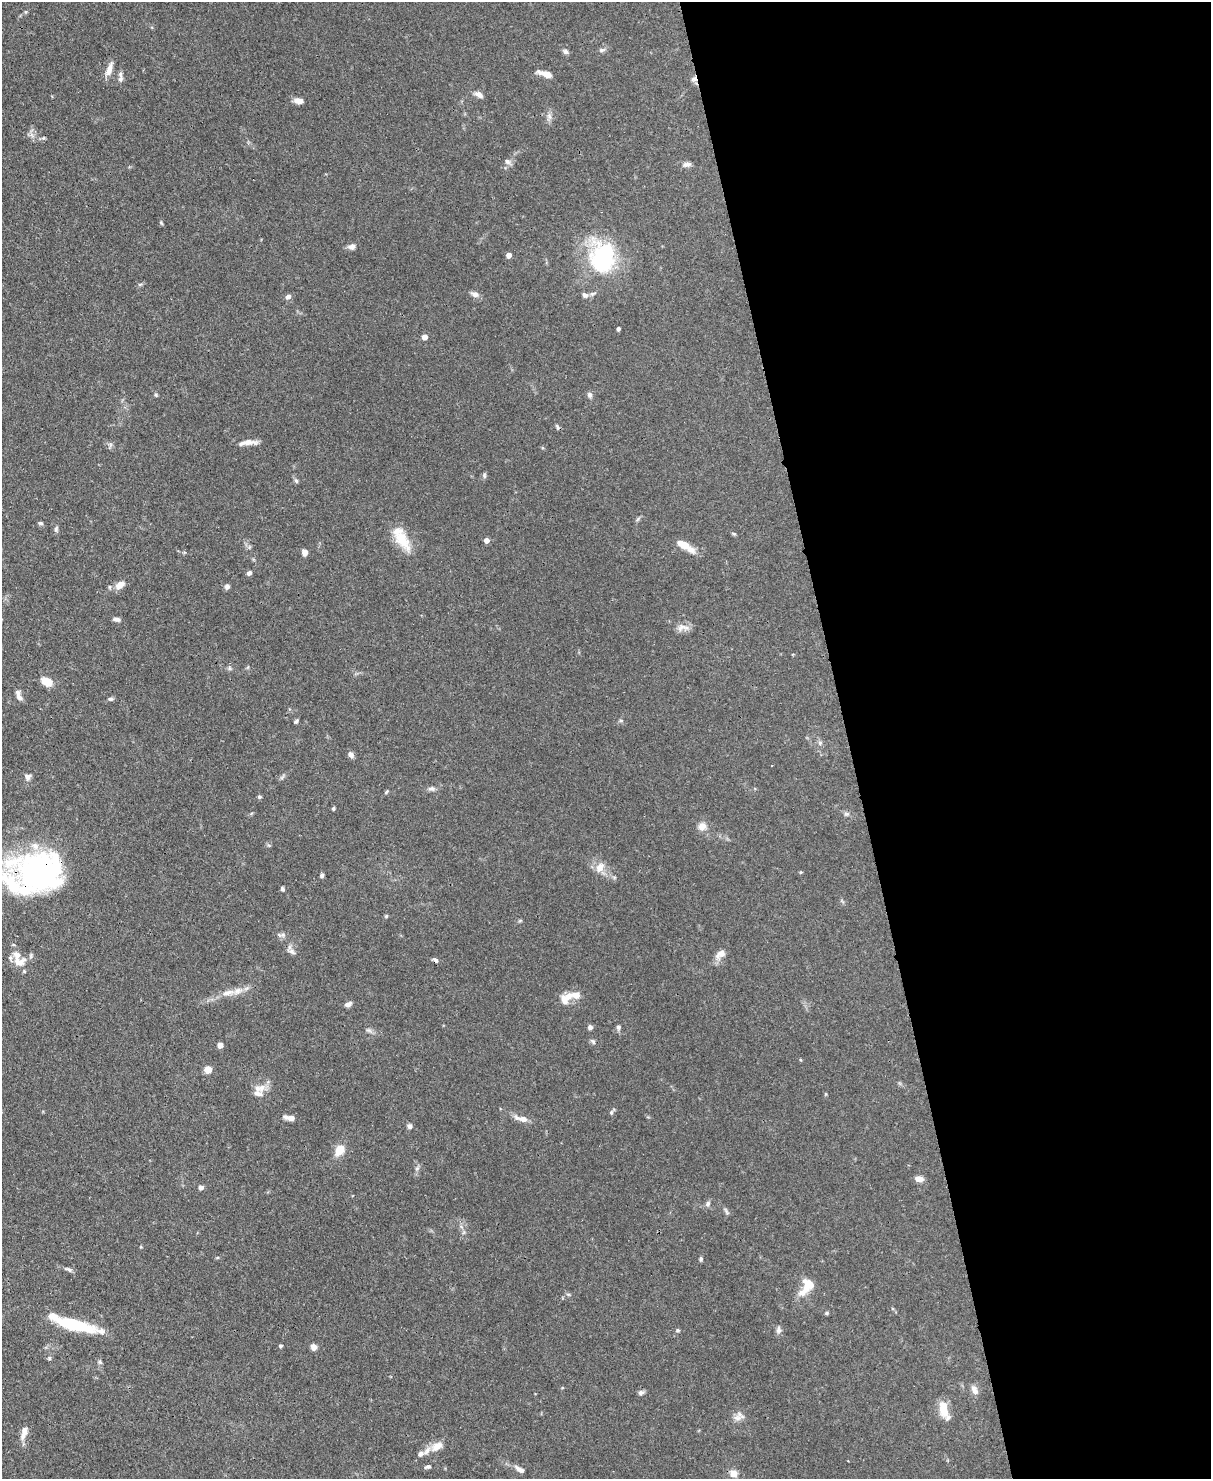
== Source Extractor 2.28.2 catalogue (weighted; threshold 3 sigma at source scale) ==
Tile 8 of 4 x 3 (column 4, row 2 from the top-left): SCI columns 3703-4911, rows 1690-3166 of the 4988 x 4969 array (HDU 1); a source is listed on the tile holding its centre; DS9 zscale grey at full resolution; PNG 1213 x 1481 px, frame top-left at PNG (2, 2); no overlay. Shown black and unused: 30% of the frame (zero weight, under 3 of 4 exposures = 9% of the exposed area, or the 3 px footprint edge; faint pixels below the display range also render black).
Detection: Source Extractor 2.28.2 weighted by HDU 2 'WHT'; one run over the whole footprint, this tile lists its part. Background 0.0719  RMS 0.004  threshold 0.0181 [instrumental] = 3 sigma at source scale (4.5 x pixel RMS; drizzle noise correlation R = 1.50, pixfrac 1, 0.05/0.05 arcsec/px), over >= 5 px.
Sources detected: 125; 15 inside a brighter listed object's ellipse — not listed separately; the other 110 listed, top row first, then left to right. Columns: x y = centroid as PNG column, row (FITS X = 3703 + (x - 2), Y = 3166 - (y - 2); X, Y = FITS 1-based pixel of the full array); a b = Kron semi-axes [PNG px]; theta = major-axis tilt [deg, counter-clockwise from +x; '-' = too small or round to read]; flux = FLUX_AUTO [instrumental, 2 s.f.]
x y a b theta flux
602 50 9 5 17 1
566 52 8 6 -45 1
109 69 21 7 69 3.1
545 74 16 5 -16 3.8
120 79 10 6 79 1.5
694 79 8 7 - 1.4
479 95 10 7 -27 2
298 101 12 7 -1 2.5
549 116 10 5 -68 1.4
44 138 5 5 - 0.55
507 161 9 7 -31 1.4
687 164 12 6 6 1.7
161 223 6 4 -64 0.51
351 247 9 7 15 1.6
509 255 4 4 - 3.8
603 257 41 32 -86 38
140 284 7 4 19 0.57
475 294 9 6 -25 2.1
585 295 8 6 -33 1.5
288 297 8 6 32 1.3
618 329 4 3 - 1
425 337 4 4 - 4.1
156 395 5 4 - 0.53
589 395 7 6 - 1.2
557 427 7 4 -64 0.68
247 442 21 5 6 3.3
110 445 7 4 72 0.78
484 475 8 5 -85 0.72
296 481 7 5 -62 0.8
41 523 6 5 - 0.72
56 529 8 5 89 0.88
734 534 6 3 -19 0.48
401 539 32 14 -57 10
486 540 4 4 - 2.5
685 546 24 7 -32 5.4
305 553 7 6 - 1.7
249 573 6 5 - 1.1
120 585 13 8 41 3.5
227 586 6 5 - 1.3
116 619 9 5 -6 1.2
682 627 19 8 6 2.7
46 682 15 10 -25 3.7
19 697 9 6 -47 1.8
110 699 7 5 -1 0.78
296 721 5 4 - 0.79
820 743 7 5 70 0.95
350 754 7 5 -48 1.7
772 765 3 2 - 0.25
28 777 9 8 - 1.5
282 777 8 4 45 0.77
432 789 11 5 -4 1.3
386 792 7 3 46 0.51
259 797 5 4 - 0.58
333 809 4 4 - 0.58
846 814 8 5 -19 0.92
702 826 11 10 - 2.7
600 867 13 9 57 3.8
41 872 56 41 -8 91
801 872 5 4 - 0.37
322 875 5 4 - 0.87
282 889 5 4 - 0.77
386 916 5 4 - 0.48
279 935 8 6 -18 1.1
291 951 11 7 -27 1.7
720 954 16 9 37 3.2
435 960 8 4 -46 0.93
19 962 19 11 5 4.8
228 993 21 7 14 4.2
576 995 13 9 -13 3.2
564 999 13 8 -70 3.2
348 1004 10 6 24 1.3
590 1027 6 5 - 1.1
618 1027 6 5 - 0.99
369 1030 8 6 -20 1
593 1041 8 5 -62 0.82
220 1045 4 4 - 4
208 1069 5 5 - 10
260 1088 18 11 11 3.8
826 1094 5 3 - 0.36
611 1112 7 5 70 0.76
291 1118 9 6 -10 2.9
523 1119 11 7 -9 2.5
410 1126 6 5 - 1.3
340 1149 11 8 64 6.7
417 1168 7 4 45 0.77
919 1179 8 6 -7 3.4
201 1187 6 5 - 1.3
708 1203 8 6 50 1.1
726 1211 12 3 -62 0.73
701 1259 6 4 89 0.71
69 1269 11 4 -29 1.1
808 1285 14 12 -45 5.8
568 1294 6 4 -19 0.55
827 1313 5 4 - 0.51
74 1324 48 10 -15 24
678 1330 6 4 -1 0.58
778 1330 10 7 84 1.4
280 1346 4 4 - 0.78
313 1347 7 6 - 2.2
49 1358 5 5 - 0.59
100 1362 6 5 - 0.7
974 1390 13 8 -65 2.2
641 1392 8 6 16 1.1
943 1408 18 9 -81 7.4
738 1418 12 8 2 2.4
24 1430 12 7 -80 2.2
437 1446 19 11 31 4.7
428 1467 9 5 16 0.92
519 1469 15 6 -33 1.9
733 1474 8 7 - 3.3
Overlapping masked pixels (flux is a lower limit): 3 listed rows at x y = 694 79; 41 872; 435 960